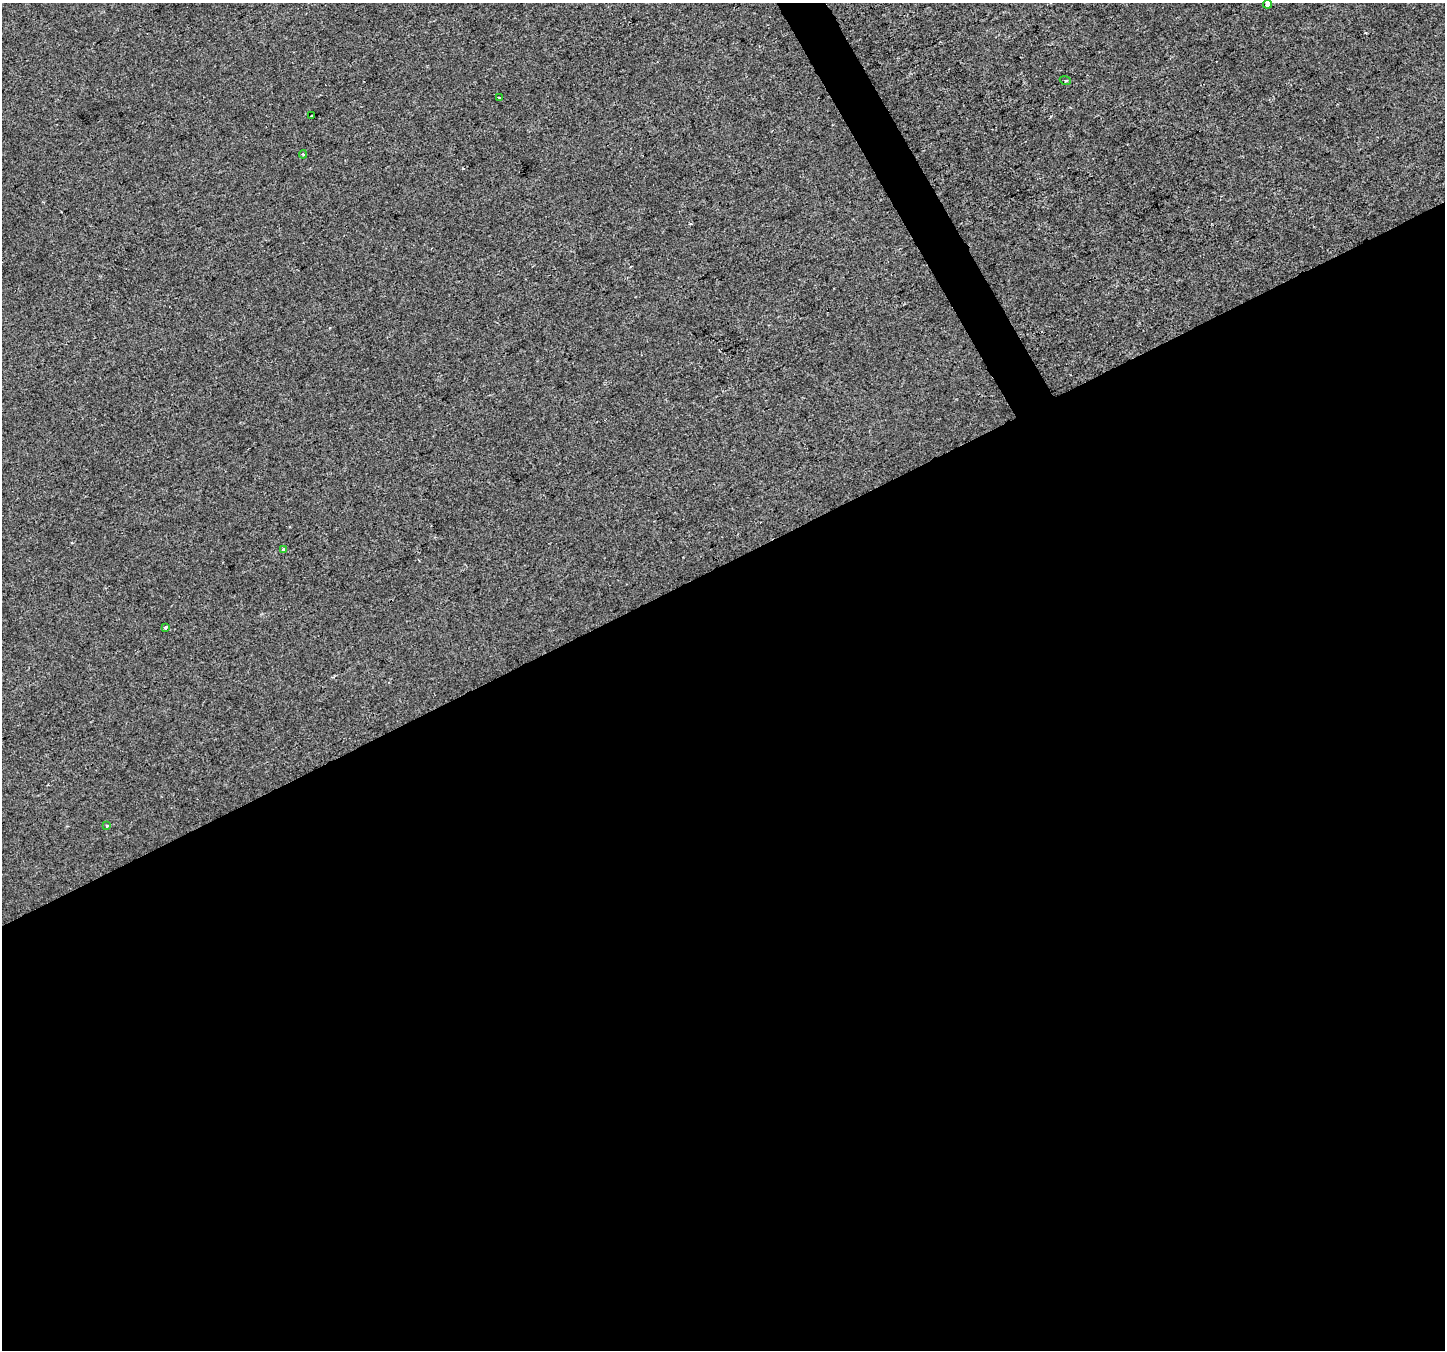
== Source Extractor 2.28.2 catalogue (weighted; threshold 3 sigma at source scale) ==
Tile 15 of 4 x 4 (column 3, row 4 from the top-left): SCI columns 2886-4328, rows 102-1449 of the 5772 x 5655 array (HDU 1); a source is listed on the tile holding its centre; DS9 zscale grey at full resolution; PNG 1447 x 1352 px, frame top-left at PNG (2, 3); each listed source drawn as its Kron ellipse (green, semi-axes under 4 px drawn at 4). Shown black and unused: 59% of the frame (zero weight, under 2 of 3 exposures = <1% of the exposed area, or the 3 px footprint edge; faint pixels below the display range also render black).
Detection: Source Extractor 2.28.2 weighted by HDU 2 'WHT'; one run over the whole footprint, this tile lists its part. Background 2.47e-04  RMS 0.0042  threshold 0.019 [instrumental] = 3 sigma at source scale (4.5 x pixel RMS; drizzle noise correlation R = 1.50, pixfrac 1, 0.0396/0.0396 arcsec/px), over >= 5 px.
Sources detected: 8; all 8 listed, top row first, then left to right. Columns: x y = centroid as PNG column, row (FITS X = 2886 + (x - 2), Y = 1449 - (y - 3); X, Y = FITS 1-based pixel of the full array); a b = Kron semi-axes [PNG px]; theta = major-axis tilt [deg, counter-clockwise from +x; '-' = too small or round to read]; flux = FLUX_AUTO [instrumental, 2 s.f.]
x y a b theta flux
1267 4 4 3 - 1.7
1065 81 6 2 -21 0.37
499 97 3 3 - 3
311 116 4 2 - 0.74
303 154 4 4 - 0.49
284 549 3 3 - 1.8
165 627 4 3 - 0.97
107 826 3 3 - 0.51
Isophote crosses this tile's border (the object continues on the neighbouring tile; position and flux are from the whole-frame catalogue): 1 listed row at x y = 1267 4